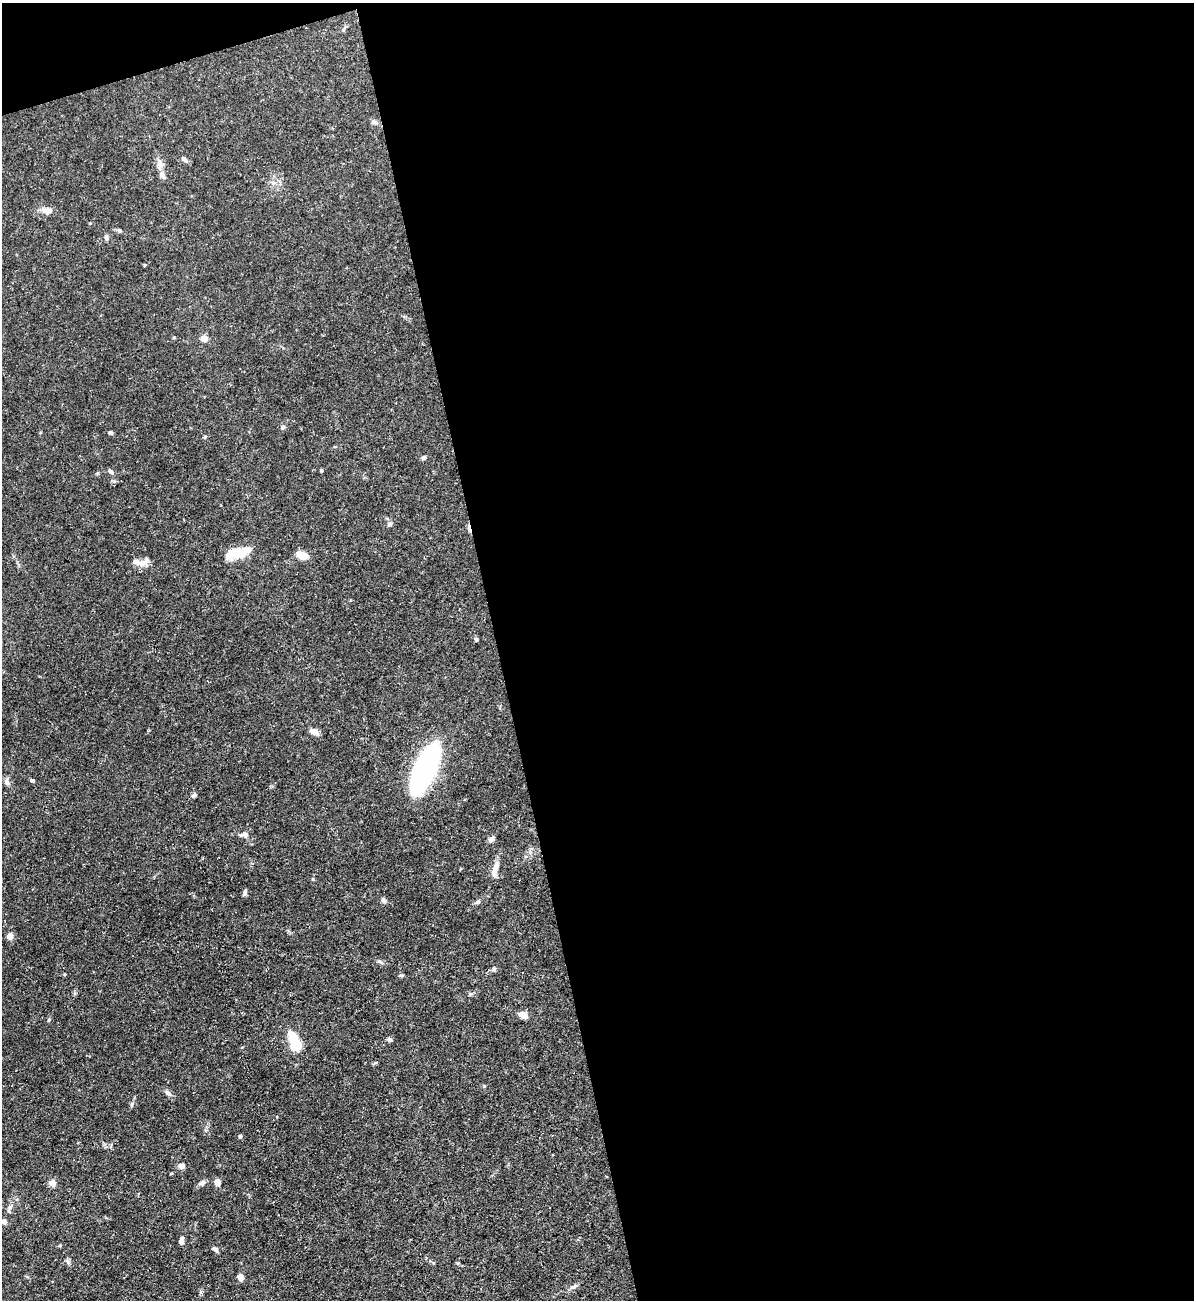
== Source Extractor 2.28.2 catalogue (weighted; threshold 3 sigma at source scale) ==
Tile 4 of 4 x 4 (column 4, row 1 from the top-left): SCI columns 3717-4908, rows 3894-5191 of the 5172 x 5191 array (HDU 1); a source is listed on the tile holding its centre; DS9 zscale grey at full resolution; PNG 1196 x 1302 px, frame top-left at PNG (2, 3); no overlay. Shown black and unused: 60% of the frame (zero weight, under 3 of 5 exposures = <1% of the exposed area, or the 3 px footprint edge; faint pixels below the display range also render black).
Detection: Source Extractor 2.28.2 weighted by HDU 2 'WHT'; one run over the whole footprint, this tile lists its part. Background 0.0757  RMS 0.0041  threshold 0.0185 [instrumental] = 3 sigma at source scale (4.5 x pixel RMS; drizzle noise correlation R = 1.50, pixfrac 1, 0.05/0.05 arcsec/px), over >= 5 px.
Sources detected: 54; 1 inside a brighter object's white glare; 1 cosmic-ray / hot-pixel residue — not listed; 1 inside a brighter listed object's ellipse — not listed separately; the other 51 listed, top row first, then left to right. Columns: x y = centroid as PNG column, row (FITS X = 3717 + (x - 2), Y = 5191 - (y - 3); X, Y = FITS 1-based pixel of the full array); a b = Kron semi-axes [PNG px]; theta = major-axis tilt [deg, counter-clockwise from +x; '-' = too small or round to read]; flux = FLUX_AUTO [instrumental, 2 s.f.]
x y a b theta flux
374 122 8 5 -15 0.97
184 159 8 5 -46 0.99
160 163 11 8 -58 2.2
162 175 10 6 -63 1.9
47 210 12 8 -2 2.9
119 230 6 5 - 0.76
106 237 7 4 -88 0.91
204 338 4 4 - 6.8
283 427 6 5 - 0.83
110 433 5 4 - 0.9
205 437 5 4 - 0.54
424 457 6 5 - 0.87
321 470 4 3 - 0.52
111 472 8 5 -40 1.1
389 524 7 6 - 0.97
234 553 24 13 17 7.7
303 555 11 7 -21 5.7
141 562 24 8 -11 3.5
476 639 5 5 - 0.59
314 732 10 7 -30 2.5
426 767 41 15 65 120
32 780 4 3 - 1.3
7 782 11 6 -81 1.4
194 795 7 5 51 0.92
244 835 13 7 -1 2
491 840 8 6 33 1.3
495 869 23 7 74 3.6
245 892 7 5 78 1.1
383 900 7 6 - 0.9
478 902 7 5 22 0.78
10 936 4 4 - 6.3
380 961 6 4 -43 0.74
494 969 6 5 - 0.68
523 1015 8 6 -21 3.6
49 1020 5 4 - 0.47
390 1039 6 5 - 0.98
296 1045 7 6 - 14
168 1093 9 5 -40 1.3
132 1104 6 4 72 0.61
240 1136 4 4 - 0.92
181 1166 8 7 - 1.6
217 1182 4 4 - 7.2
52 1183 4 4 - 6.7
202 1183 9 6 25 1.3
10 1207 7 5 46 1
4 1221 6 6 - 1.6
181 1240 9 5 84 1.6
215 1249 8 5 -40 0.94
68 1262 6 5 - 0.87
240 1277 7 5 -70 2.1
574 1286 10 5 19 1
Isophote crosses this tile's border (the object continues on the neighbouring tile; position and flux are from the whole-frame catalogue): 1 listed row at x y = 4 1221
Unlisted compact peaks at least as high as the median listed source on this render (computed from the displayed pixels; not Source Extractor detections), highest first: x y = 484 1086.